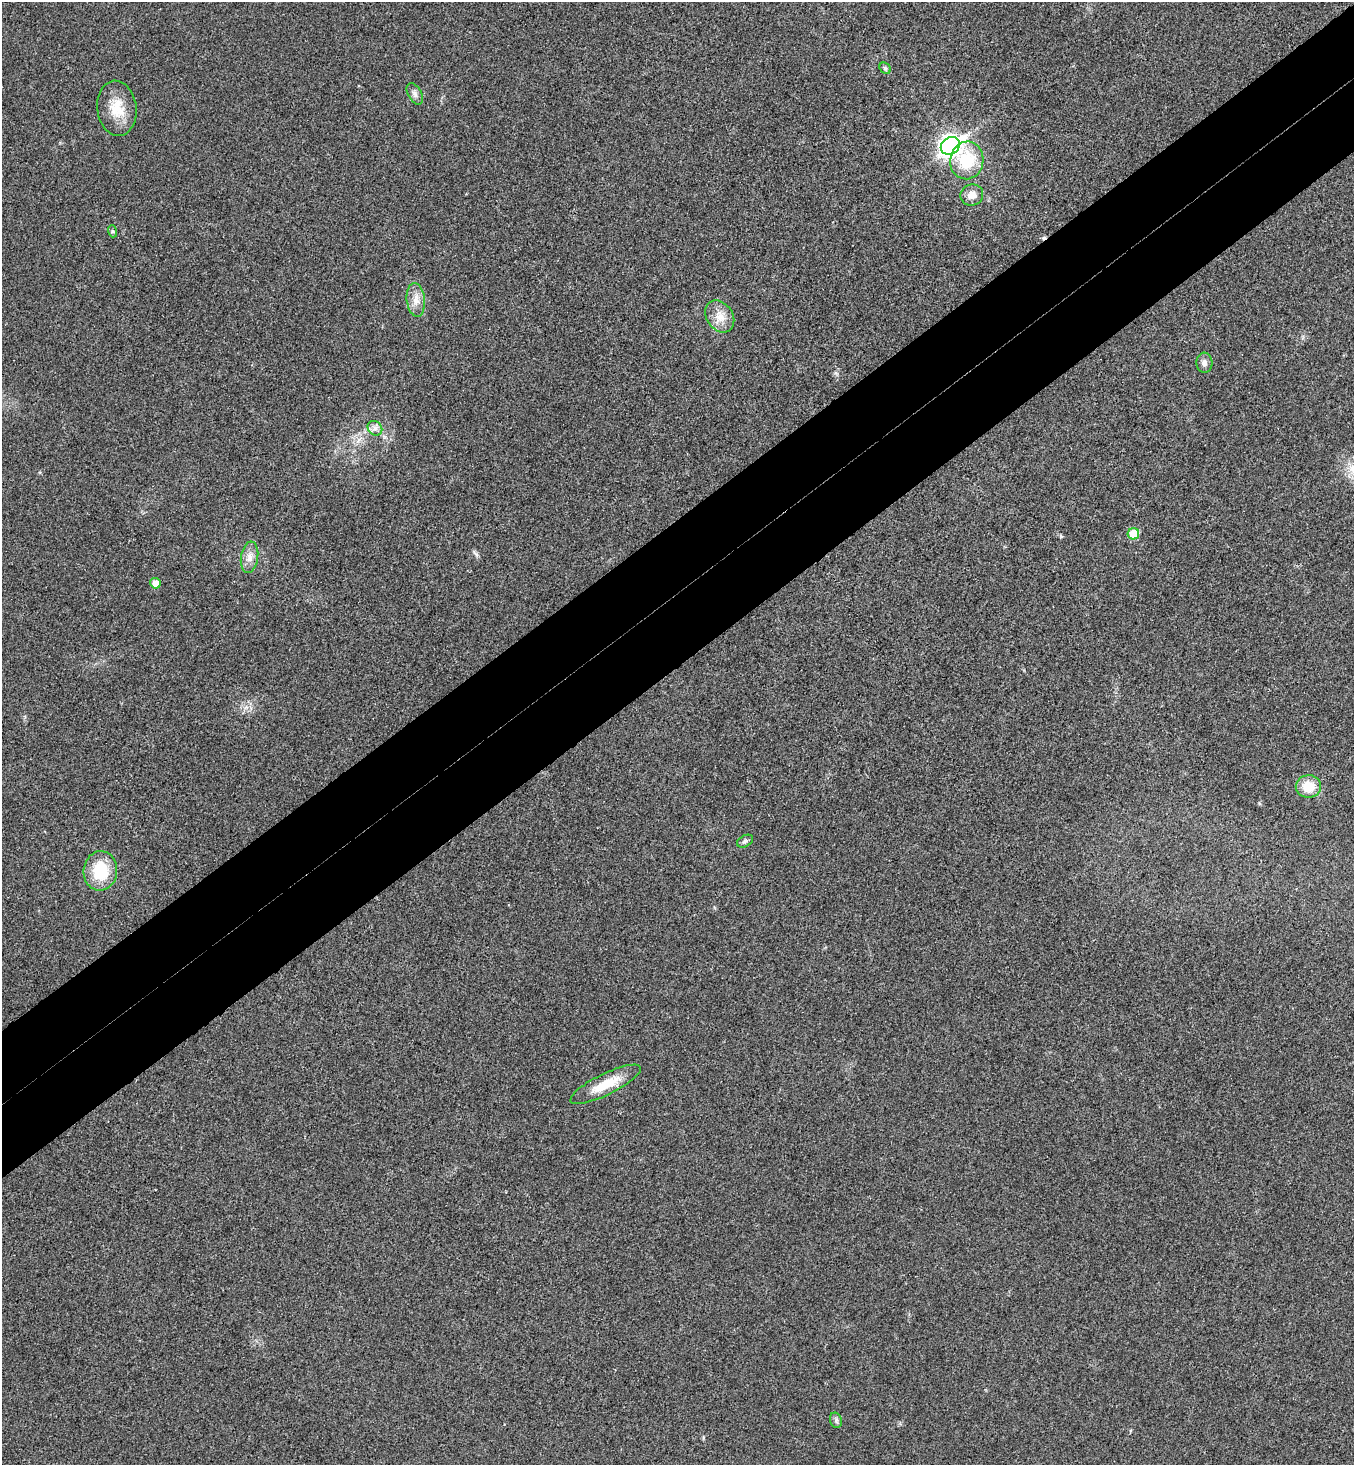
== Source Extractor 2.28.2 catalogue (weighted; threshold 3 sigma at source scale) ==
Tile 10 of 4 x 4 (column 2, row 3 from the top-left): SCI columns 1546-2897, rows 1514-2976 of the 5943 x 5958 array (HDU 1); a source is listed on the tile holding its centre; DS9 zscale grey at full resolution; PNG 1356 x 1467 px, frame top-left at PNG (2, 2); each listed source drawn as its Kron ellipse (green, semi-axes under 4 px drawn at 4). Shown black and unused: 10% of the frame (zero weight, under 3 of 4 exposures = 6% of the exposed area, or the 3 px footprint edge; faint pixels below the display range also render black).
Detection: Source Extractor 2.28.2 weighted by HDU 2 'WHT'; one run over the whole footprint, this tile lists its part. Background 0.0207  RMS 0.0063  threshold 0.0283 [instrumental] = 3 sigma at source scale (4.5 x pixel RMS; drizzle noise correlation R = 1.50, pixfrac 1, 0.05/0.05 arcsec/px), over >= 5 px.
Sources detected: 20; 1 cosmic-ray / hot-pixel residue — neither listed nor drawn; the other 19 listed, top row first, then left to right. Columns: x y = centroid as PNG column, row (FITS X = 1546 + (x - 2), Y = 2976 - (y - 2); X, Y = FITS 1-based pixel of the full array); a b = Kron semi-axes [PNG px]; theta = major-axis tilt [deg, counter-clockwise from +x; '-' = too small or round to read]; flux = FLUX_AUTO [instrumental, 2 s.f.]
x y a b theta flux
885 68 6 5 - 1.1
415 94 11 6 -61 2.5
117 108 28 19 -83 15
950 146 10 8 34 340
967 160 19 16 82 24
972 195 11 10 - 5.4
112 231 6 4 -72 0.96
416 300 17 9 -83 6
720 317 17 13 -55 8.6
1204 363 10 8 -86 2.6
375 428 8 6 -44 2.5
1133 534 6 5 - 17
249 557 16 8 82 5.1
155 583 5 5 - 5.9
1308 786 12 11 - 13
745 841 9 5 29 1.6
100 871 20 17 85 25
606 1084 39 10 26 16
836 1420 8 6 -71 1.5
Unlisted compact peaks at least as high as the median listed source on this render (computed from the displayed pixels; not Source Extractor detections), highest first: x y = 476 554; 1061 536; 835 373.